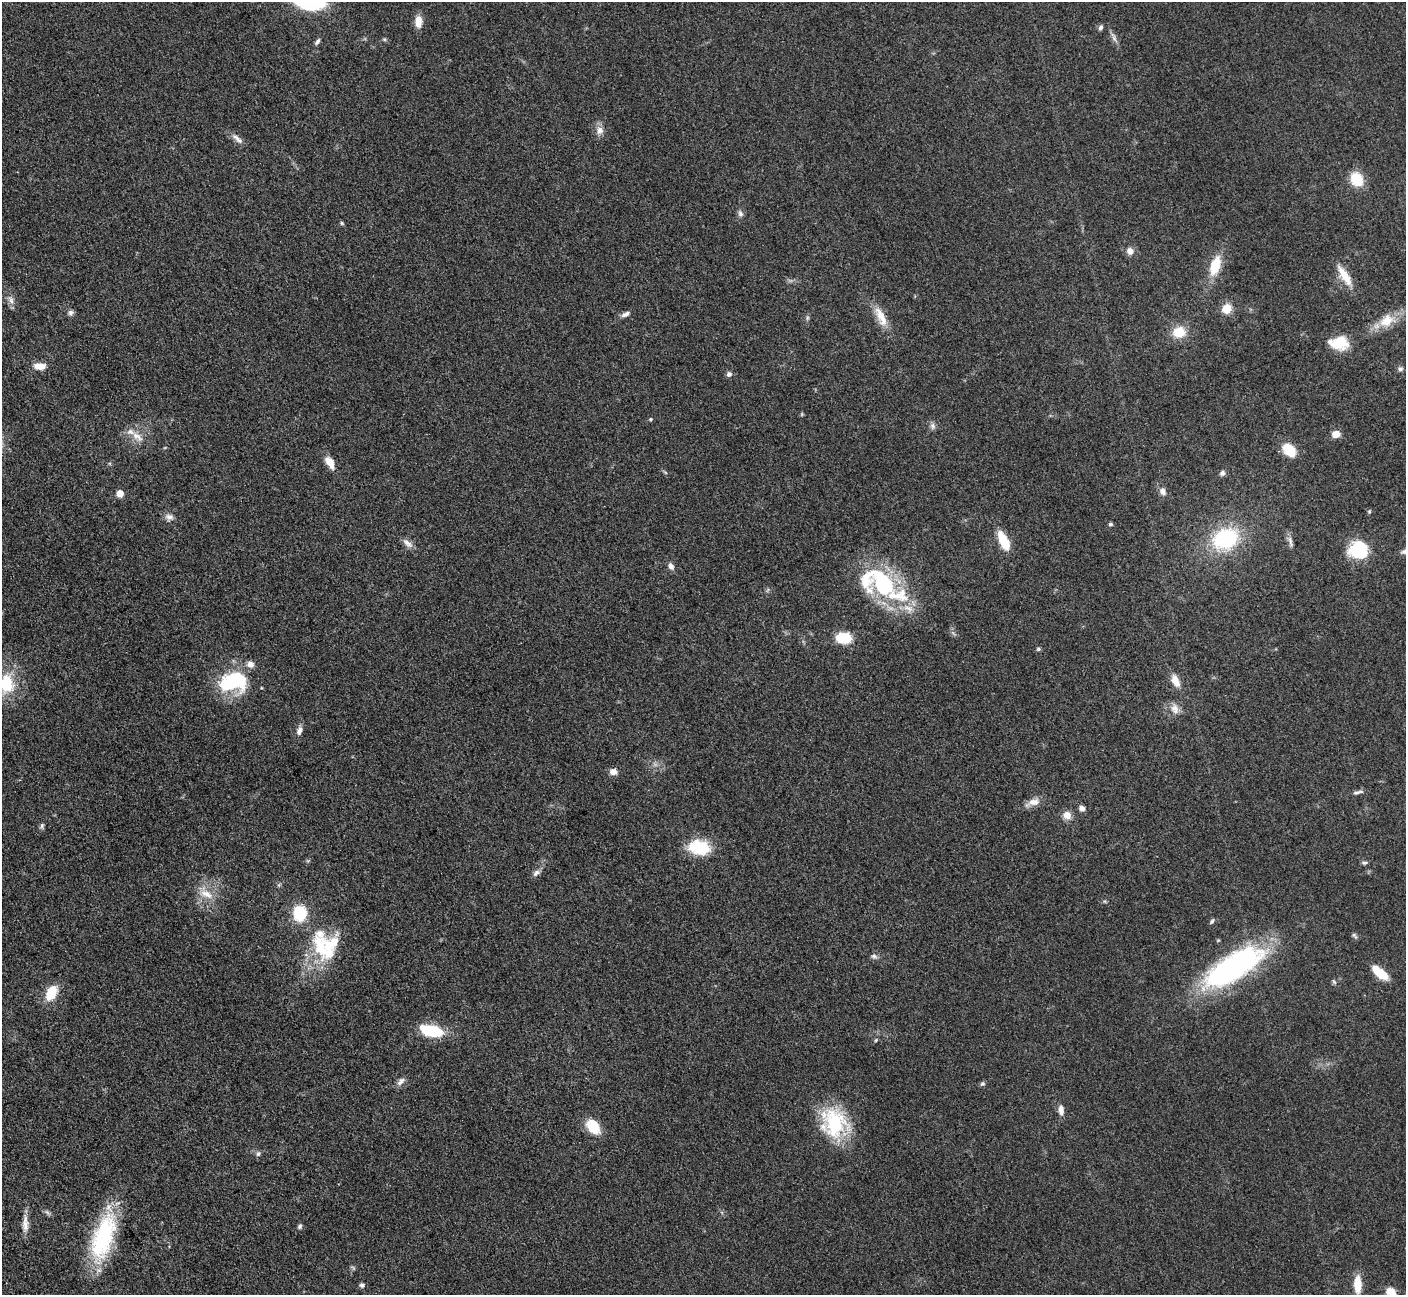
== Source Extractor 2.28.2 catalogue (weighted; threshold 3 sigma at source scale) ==
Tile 7 of 4 x 4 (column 3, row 2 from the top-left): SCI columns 2826-4229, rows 2885-4177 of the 5698 x 5663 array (HDU 1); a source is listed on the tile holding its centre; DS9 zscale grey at full resolution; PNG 1408 x 1297 px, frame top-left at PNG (2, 2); no overlay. Nothing masked; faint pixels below the display range render black.
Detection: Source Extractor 2.28.2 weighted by HDU 2 'WHT'; one run over the whole footprint, this tile lists its part. Background 0.0525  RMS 0.0056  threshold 0.0251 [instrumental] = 3 sigma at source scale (4.5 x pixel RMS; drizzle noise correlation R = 1.50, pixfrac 1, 0.05/0.05 arcsec/px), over >= 5 px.
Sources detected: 93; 1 too faint to see at this stretch — not listed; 7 inside a brighter listed object's ellipse — not listed separately; the other 85 listed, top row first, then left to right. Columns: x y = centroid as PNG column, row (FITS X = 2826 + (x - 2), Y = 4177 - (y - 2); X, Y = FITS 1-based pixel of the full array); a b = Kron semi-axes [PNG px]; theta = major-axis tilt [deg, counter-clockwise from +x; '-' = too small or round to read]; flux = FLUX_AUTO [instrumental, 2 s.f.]
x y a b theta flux
309 2 37 18 -12 42
418 22 13 8 -90 6.2
1101 27 7 5 58 1.4
1114 38 17 5 -64 2.6
384 39 6 4 -19 0.8
317 41 9 5 57 1.5
600 130 12 10 77 3.8
236 138 13 6 -43 3.2
1357 179 11 9 -58 21
740 213 9 6 -64 1.9
342 223 6 5 - 0.81
1130 251 8 8 - 3.7
1215 266 25 12 72 15
1344 276 31 10 -58 10
11 300 13 7 -71 3.1
1227 309 11 10 - 7.9
71 313 8 7 - 1.8
625 314 11 6 24 2.4
881 317 31 11 -64 9.8
1387 321 23 16 27 12
1179 332 12 10 10 13
1339 343 23 15 -3 14
40 366 11 6 -2 8
1400 369 7 6 - 1.4
729 374 7 6 - 1.8
802 414 6 4 72 0.61
650 419 5 4 - 0.76
933 426 9 7 -80 2
1336 434 8 7 - 4.9
137 436 21 9 -40 6.4
1289 450 17 11 -41 12
330 462 11 7 -59 8.3
1222 473 7 6 - 1.9
1163 491 9 7 -54 3
120 493 5 5 - 10
169 517 11 9 -9 3
1110 524 5 5 - 0.97
1225 539 24 18 24 54
1004 541 20 9 -65 16
1290 542 19 5 -78 2.6
407 543 17 7 -40 3.4
1358 550 18 15 -7 32
671 566 8 7 - 2.7
880 582 50 31 -24 70
844 638 13 9 -1 19
1038 649 5 4 - 1.1
1175 681 16 9 -63 6.1
233 682 35 23 8 40
6 684 29 24 90 24
1175 709 16 11 -75 4.9
299 731 11 7 69 2.9
613 772 9 7 -5 3.4
1358 792 15 4 13 1.9
1033 802 22 9 20 5.3
1082 808 8 7 - 2.1
1067 815 9 9 - 5.2
42 826 9 5 71 1.2
699 848 26 16 -10 22
1364 863 8 5 1 1.2
536 873 10 7 39 2.4
206 894 22 11 -24 8.2
300 913 15 13 -89 22
1212 921 8 5 55 1.1
1354 936 9 5 -44 1.2
321 947 43 17 -71 29
874 956 9 6 -10 1.7
1232 967 61 22 32 150
1380 973 19 8 -39 13
1334 982 8 4 -54 0.98
51 993 18 11 63 13
431 1031 23 11 -13 28
876 1040 6 4 49 0.75
401 1081 14 7 43 2.6
982 1084 7 6 - 1.1
1061 1110 12 6 -86 3.6
834 1123 38 29 -68 42
593 1127 13 9 -53 20
258 1154 6 6 - 1.5
47 1212 11 4 -45 1.4
25 1224 24 8 -90 5.4
300 1226 7 5 59 1.2
103 1237 59 23 73 56
1358 1284 21 9 -89 9.9
362 1285 6 5 - 1.6
1391 1292 8 7 - 9
Isophote crosses this tile's border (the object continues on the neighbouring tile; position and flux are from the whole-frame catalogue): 3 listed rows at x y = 309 2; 6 684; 1391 1292